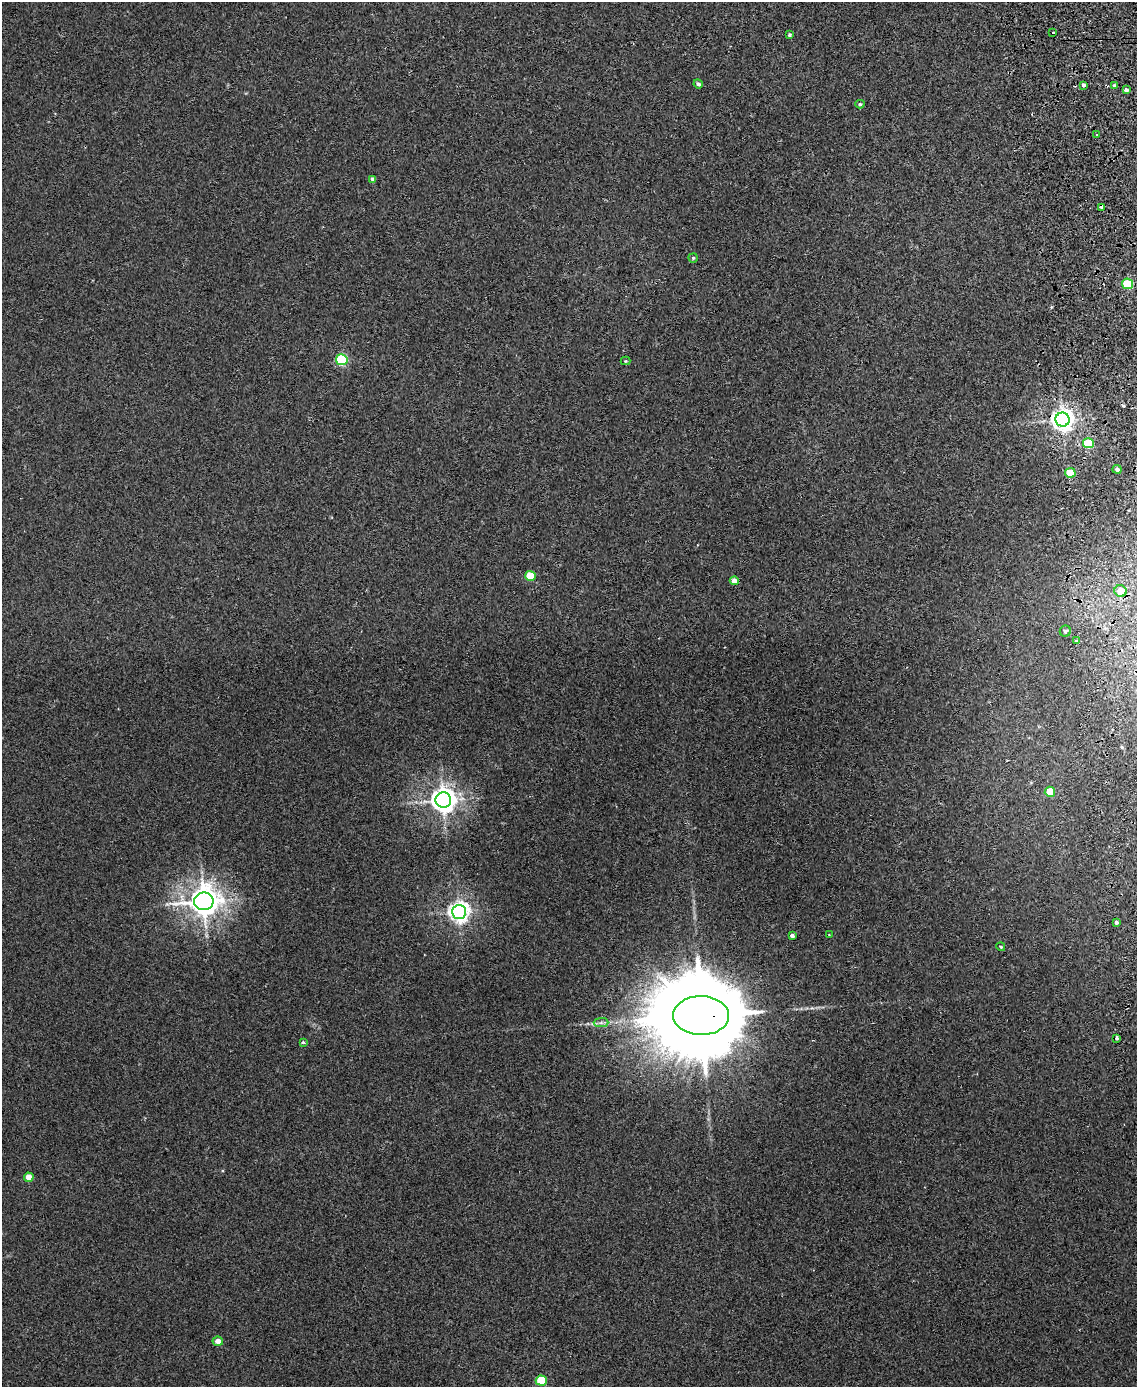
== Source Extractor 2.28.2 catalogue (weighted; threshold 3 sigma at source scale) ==
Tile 6 of 4 x 3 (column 2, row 2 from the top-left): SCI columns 1193-2327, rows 1527-2911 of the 4656 x 4538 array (HDU 1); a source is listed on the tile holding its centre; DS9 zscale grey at full resolution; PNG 1139 x 1389 px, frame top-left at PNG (2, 2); each listed source drawn as its Kron ellipse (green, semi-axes under 4 px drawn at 4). Shown black and unused: <1% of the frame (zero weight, under 2 of 3 exposures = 3% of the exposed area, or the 3 px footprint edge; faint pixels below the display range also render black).
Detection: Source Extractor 2.28.2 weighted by HDU 2 'WHT'; one run over the whole footprint, this tile lists its part. Background 0.0315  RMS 0.0064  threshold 0.0289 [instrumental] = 3 sigma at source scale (4.5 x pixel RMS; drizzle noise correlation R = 1.50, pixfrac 1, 0.05/0.05 arcsec/px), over >= 5 px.
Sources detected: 41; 3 cosmic-ray / hot-pixel residue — neither listed nor drawn; the other 38 listed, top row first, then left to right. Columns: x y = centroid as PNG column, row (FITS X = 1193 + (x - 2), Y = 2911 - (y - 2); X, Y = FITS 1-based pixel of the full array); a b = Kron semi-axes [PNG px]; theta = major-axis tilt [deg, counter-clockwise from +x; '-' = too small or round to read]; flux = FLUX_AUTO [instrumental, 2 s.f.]
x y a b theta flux
1053 33 3 3 - 2.8
789 35 3 3 - 1.3
698 84 5 4 - 1.7
1083 85 4 3 - 7.8
1114 85 3 3 - 2.9
1126 90 3 3 - 5.3
860 104 4 4 - 0.91
1097 135 2 2 - 0.65
373 179 4 4 - 2
1102 207 4 3 - 4.3
693 258 5 4 - 0.96
1127 284 5 5 - 27
342 360 6 5 - 57
625 361 5 4 - 0.6
1062 420 7 7 - 470
1088 443 5 5 - 35
1117 469 4 4 - 1.6
1070 473 5 4 - 18
530 576 5 5 - 20
734 581 4 4 - 6.2
1121 591 6 5 - 9.8
1065 631 6 5 - 1.4
1077 641 3 3 - 3.4
1050 792 5 5 - 14
443 800 8 7 - 630
204 901 10 8 10 990
459 912 7 7 - 370
1116 922 3 3 - 2
829 935 2 2 - 0.55
792 936 4 3 - 1.8
1001 947 4 4 - 0.92
701 1016 28 19 -1 17000
601 1023 7 4 1 1.4
1116 1038 3 3 - 3.6
303 1043 3 3 - 2.1
29 1177 5 4 - 8.7
218 1341 5 4 - 4.2
541 1380 5 5 - 30
Overlapping masked pixels (flux is a lower limit): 3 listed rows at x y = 1102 207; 1127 284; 701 1016